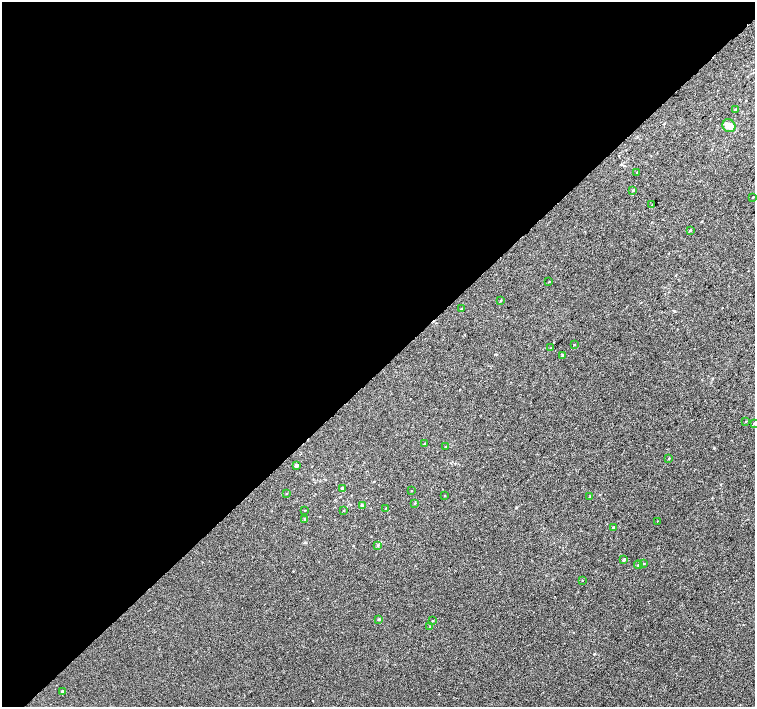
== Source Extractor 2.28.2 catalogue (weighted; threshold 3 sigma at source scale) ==
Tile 5 of 4 x 4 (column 1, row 2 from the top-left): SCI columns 37-1542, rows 3071-4480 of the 6091 x 6076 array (HDU 1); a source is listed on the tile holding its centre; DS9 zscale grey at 2 x 2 block average (1 PNG px = mean of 2 x 2 image px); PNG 757 x 709 px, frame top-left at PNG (2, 2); each listed source drawn as its Kron ellipse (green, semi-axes under 4 px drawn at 4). Shown black and unused: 53% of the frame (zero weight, under 2 of 3 exposures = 2% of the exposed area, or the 3 px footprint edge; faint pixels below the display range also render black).
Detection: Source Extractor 2.28.2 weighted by HDU 2 'WHT'; one run over the whole footprint, this tile lists its part. Background 0.00858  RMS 0.007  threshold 0.0316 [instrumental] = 3 sigma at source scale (4.5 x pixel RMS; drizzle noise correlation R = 1.50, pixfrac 1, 0.0396/0.0396 arcsec/px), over >= 5 px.
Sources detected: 43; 2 inside a brighter listed object's ellipse — not listed separately; the other 41 listed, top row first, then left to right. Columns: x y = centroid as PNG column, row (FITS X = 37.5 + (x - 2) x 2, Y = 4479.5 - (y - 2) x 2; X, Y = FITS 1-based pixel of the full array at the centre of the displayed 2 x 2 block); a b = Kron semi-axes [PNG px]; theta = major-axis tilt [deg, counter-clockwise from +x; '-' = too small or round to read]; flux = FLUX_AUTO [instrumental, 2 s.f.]
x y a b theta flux
736 110 3 3 - 2.4
729 126 7 6 - 9.4
637 173 3 2 - 1.1
633 190 3 2 - 2.1
753 197 2 2 - 0.83
652 205 2 2 - 0.63
690 230 3 2 - 1.6
549 282 2 2 - 0.77
501 301 3 2 - 1.1
461 308 3 2 - 0.97
574 345 2 2 - 0.86
551 348 3 2 - 0.65
562 355 3 2 - 2.9
746 421 2 2 - 0.79
754 423 3 2 - 1.8
425 443 3 2 - 0.88
445 447 2 2 - 0.55
669 458 3 2 - 1.1
296 465 2 2 - 5.8
342 488 2 2 - 5.4
411 491 2 2 - 0.59
286 494 2 2 - 0.86
445 495 2 2 - 0.64
590 497 3 2 - 1.5
415 503 3 2 - 1.2
362 506 3 3 - 2.9
386 508 3 2 - 0.59
305 510 2 2 - 0.72
344 510 2 2 - 0.57
305 519 3 3 - 2.1
657 521 2 2 - 0.46
613 527 3 2 - 1
378 545 3 3 - 1.5
624 560 2 2 - 3.2
644 564 2 2 - 0.94
638 565 4 2 - 1.6
582 580 2 2 - 0.58
379 619 3 2 - 2.4
432 621 3 2 - 0.72
430 627 3 2 - 0.83
62 691 2 2 - 2.5
Isophote crosses this tile's border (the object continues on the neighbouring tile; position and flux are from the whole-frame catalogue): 1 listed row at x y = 754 423
Diffuse or blended objects may show on this block-average render without a row.